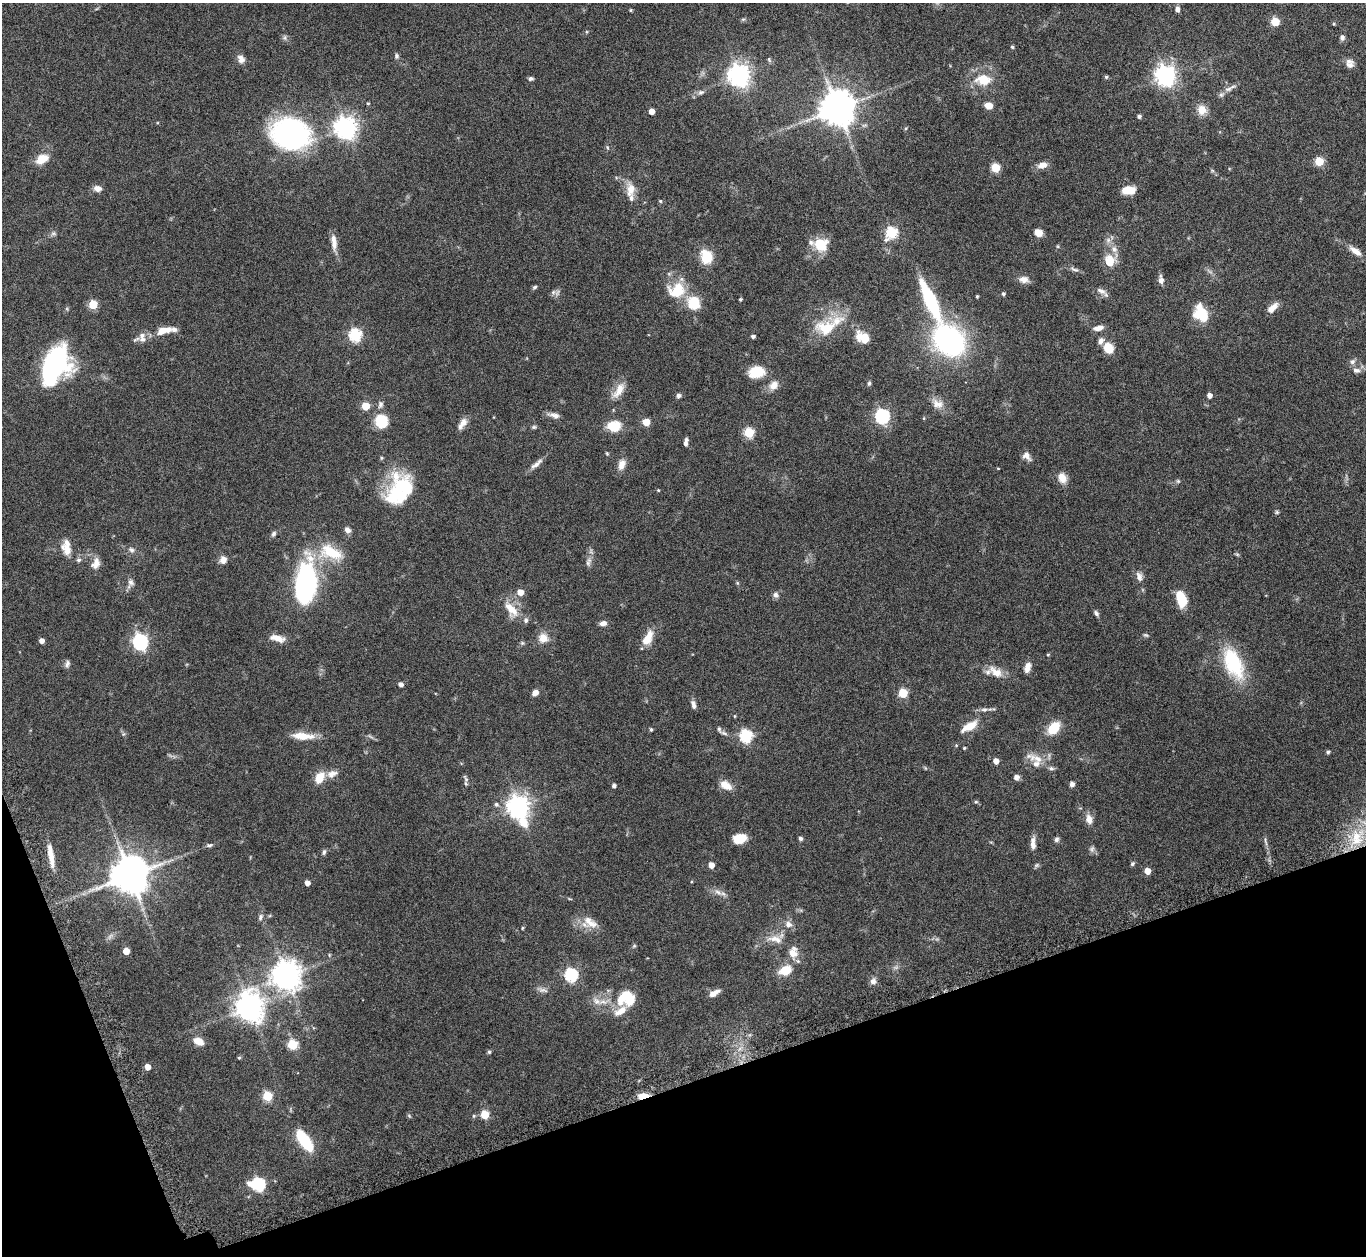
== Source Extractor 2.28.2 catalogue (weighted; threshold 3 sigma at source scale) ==
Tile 14 of 4 x 4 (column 2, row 4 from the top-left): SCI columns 1409-2772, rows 193-1446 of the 5546 x 5534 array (HDU 1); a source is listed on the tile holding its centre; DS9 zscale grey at full resolution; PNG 1368 x 1258 px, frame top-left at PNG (2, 3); no overlay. Shown black and unused: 17% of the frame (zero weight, under 8 of 15 exposures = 4% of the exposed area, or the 3 px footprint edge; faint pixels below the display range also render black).
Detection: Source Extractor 2.28.2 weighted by HDU 2 'WHT'; one run over the whole footprint, this tile lists its part. Background 0.0793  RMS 0.0027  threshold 0.011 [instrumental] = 3 sigma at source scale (4.09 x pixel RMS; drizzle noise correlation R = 1.36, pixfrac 0.8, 0.05/0.05 arcsec/px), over >= 5 px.
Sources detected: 220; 1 too faint to see at this stretch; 2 inside a brighter object's white glare — not listed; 16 inside a brighter listed object's ellipse — not listed separately; the other 201 listed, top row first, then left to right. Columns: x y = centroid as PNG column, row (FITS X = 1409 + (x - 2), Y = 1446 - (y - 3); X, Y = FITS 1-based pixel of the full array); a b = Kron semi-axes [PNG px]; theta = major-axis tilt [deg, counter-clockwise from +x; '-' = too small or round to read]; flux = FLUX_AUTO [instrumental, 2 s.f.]
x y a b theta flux
1177 9 7 6 - 0.89
631 10 4 3 - 0.29
743 19 6 4 1 0.35
1275 22 5 5 - 8.3
285 38 8 4 -90 0.46
1342 38 8 6 -86 0.68
1012 47 4 4 - 0.37
396 56 7 6 - 0.5
241 59 11 9 -69 1.3
769 59 7 5 -64 0.37
1349 65 12 9 11 1.3
739 75 8 7 - 170
1165 76 7 7 - 140
1106 77 4 4 - 0.41
531 79 6 5 - 0.54
983 80 12 9 -4 5.7
1228 89 12 6 14 1
701 92 9 6 18 0.75
368 103 4 3 - 0.24
989 106 8 6 -10 2.1
837 109 11 10 - 470
1202 110 12 11 - 2.6
651 111 4 4 - 2.2
1139 116 4 4 - 0.6
346 128 8 7 - 170
290 134 44 33 -14 43
607 147 6 3 -72 0.28
42 159 11 7 31 4.8
1319 161 5 5 - 8.9
1042 165 11 7 17 1.9
996 168 5 5 - 11
97 188 9 7 -12 1.5
630 190 19 11 86 3.1
1129 190 13 8 2 3.5
660 201 5 4 - 0.28
53 233 7 4 1 0.5
891 233 6 6 - 22
1038 233 8 7 - 2
334 242 23 7 -84 2.1
821 245 16 15 - 5.7
1114 249 9 7 -64 1.2
1355 251 18 7 -36 2.1
707 257 8 7 - 11
1109 261 6 6 - 8.2
1074 269 14 5 -22 0.77
1024 279 13 8 -7 1.5
1161 280 9 5 -87 1.3
535 287 6 4 28 0.4
677 290 24 20 15 6.8
1101 291 14 6 -29 1.2
553 292 7 6 - 0.65
1003 294 4 4 - 0.44
977 296 3 3 - 0.27
740 299 3 3 - 0.3
930 300 50 11 -65 18
93 305 5 5 - 9.2
1272 308 15 7 44 1.9
1201 313 19 14 -61 6.3
826 328 29 19 0 8.1
1098 328 12 6 10 1.3
163 330 19 8 13 3.5
355 335 6 6 - 27
753 336 4 3 - 0.64
864 338 13 9 -64 3.7
143 339 10 8 -3 1.3
949 340 23 17 -43 59
1108 348 11 9 -57 3.9
1352 362 8 7 - 0.79
54 365 34 22 66 41
1356 370 11 7 -7 1.1
756 372 15 12 9 5.9
869 383 6 4 74 0.4
774 385 11 9 50 2.2
619 390 24 10 58 2.8
1209 395 5 4 - 1.2
679 396 6 6 - 0.59
380 404 10 6 73 0.79
937 404 17 11 -22 2.3
365 406 5 5 - 6.4
554 415 14 6 -16 1.2
882 416 6 6 - 44
924 418 5 3 - 0.2
381 422 10 10 - 8.8
646 422 6 6 - 2.7
462 423 16 7 56 1.7
614 426 12 10 -4 5.9
534 427 6 5 - 0.38
749 433 5 5 - 15
686 442 8 4 79 0.91
607 453 5 4 - 0.25
1027 456 12 8 -48 1.3
381 458 5 4 - 0.33
536 464 20 6 39 1.4
622 464 13 8 72 1.8
998 468 4 3 - 0.18
1062 478 13 10 -72 2.2
1178 481 6 5 - 0.34
658 490 4 3 - 0.21
398 491 42 24 71 17
1277 512 5 4 - 0.33
347 530 7 6 - 1.1
274 534 7 5 56 0.6
67 550 16 11 -71 2.5
131 550 9 6 -31 0.73
331 552 29 15 -22 8.5
1237 554 6 4 -19 0.29
79 560 6 5 - 0.47
223 560 8 8 - 1.5
588 562 13 7 73 1
96 563 15 10 68 1.9
1139 576 13 8 -73 1.3
131 582 9 7 -57 0.84
306 583 44 20 85 37
520 592 5 5 - 2.6
776 595 8 7 - 0.78
1181 599 19 11 -73 5
511 609 24 11 -49 4.3
1096 613 7 5 -47 0.61
603 623 9 6 14 1.1
1146 635 7 4 -23 0.35
277 638 17 7 -15 2.6
543 638 14 13 - 2.5
647 638 18 9 60 3.9
42 641 4 4 - 1.2
140 642 7 6 - 53
1048 655 4 3 - 0.26
67 664 9 5 72 0.71
1233 664 43 21 -65 14
1027 667 12 7 71 1.5
996 672 20 11 -32 3.3
401 684 5 5 - 0.8
535 693 7 5 39 1.5
903 693 5 5 - 9.3
693 705 11 5 -76 0.94
984 710 10 5 0 0.81
734 716 5 3 - 0.2
969 726 20 8 30 3.6
1054 728 12 8 49 6.5
651 729 5 4 - 0.33
724 733 11 4 -22 0.64
123 734 6 4 71 0.32
303 736 27 8 -4 4.1
746 736 6 6 - 28
964 748 3 3 - 0.28
1328 752 4 4 - 0.53
1038 759 24 9 -13 3
996 761 4 4 - 1.9
332 774 14 9 26 1.7
1016 777 6 5 - 1
320 778 14 9 61 3.5
465 778 12 5 -65 0.63
1072 784 6 5 - 0.88
614 785 4 4 - 0.74
726 785 15 9 -30 2.6
976 802 6 4 0 0.3
496 804 6 5 - 0.51
518 807 9 7 -71 180
1089 819 13 8 -77 1.7
1356 836 12 11 - 3.7
740 838 13 9 13 4.1
800 838 6 4 -46 0.48
1056 839 7 6 - 0.62
1265 841 14 3 -76 0.64
1033 844 16 6 -88 1.6
209 845 8 5 2 0.49
324 852 8 5 75 0.49
51 855 27 6 -80 2.9
1132 864 6 5 - 0.41
711 865 5 5 - 1.6
1147 871 5 5 - 3.1
130 875 11 11 - 580
307 883 4 4 - 1.6
718 892 13 6 -33 1.2
260 917 8 6 73 0.6
591 924 18 11 -12 2.9
788 924 10 8 -19 1.3
522 928 4 3 - 0.25
775 939 24 9 -11 2.8
634 946 6 4 18 0.29
126 951 5 5 - 2.9
793 952 17 12 87 2.8
785 970 11 8 21 5.2
571 975 6 6 - 31
286 976 9 9 - 330
873 981 9 7 61 1
543 990 15 6 -8 0.97
714 993 14 6 29 1.6
625 996 30 12 44 5.4
596 1001 14 9 -34 1.9
249 1007 9 8 - 290
199 1041 12 7 -24 2.4
292 1045 5 5 - 13
489 1052 5 5 - 0.39
239 1058 5 4 - 0.29
147 1067 4 4 - 2.2
267 1096 5 5 - 11
643 1096 13 5 11 2.7
485 1115 5 5 - 7.4
474 1116 5 5 - 0.31
304 1140 21 8 -55 14
258 1184 8 6 -11 32
Overlapping masked pixels (flux is a lower limit): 1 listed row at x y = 643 1096